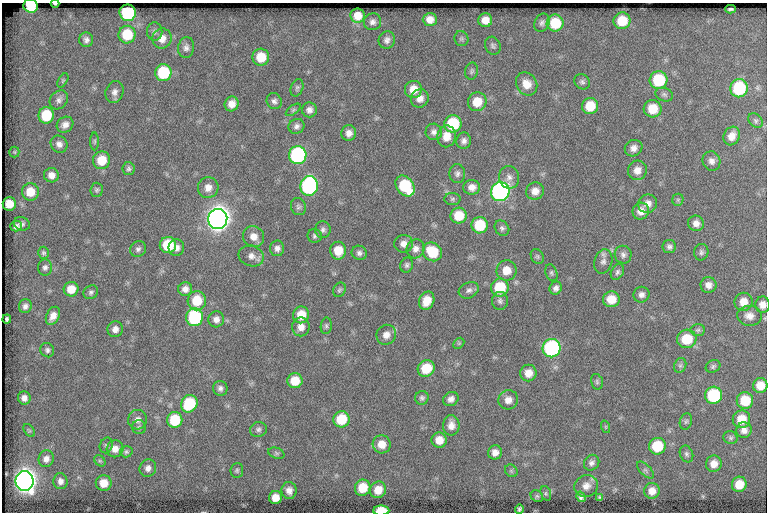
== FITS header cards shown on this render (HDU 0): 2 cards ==
NAXIS1  =                  765
NAXIS2  =                  510

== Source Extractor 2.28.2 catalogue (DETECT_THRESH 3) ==
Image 765 x 510 px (HDU 0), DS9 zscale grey, 1 PNG px = 1 image px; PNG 769 x 514 px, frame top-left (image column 1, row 510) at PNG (2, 3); each listed source drawn as its Kron ellipse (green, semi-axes under 4 px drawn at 4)
Background 58.9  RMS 6.5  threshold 19.4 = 3 sigma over >= 5 px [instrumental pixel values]
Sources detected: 198; all 198 listed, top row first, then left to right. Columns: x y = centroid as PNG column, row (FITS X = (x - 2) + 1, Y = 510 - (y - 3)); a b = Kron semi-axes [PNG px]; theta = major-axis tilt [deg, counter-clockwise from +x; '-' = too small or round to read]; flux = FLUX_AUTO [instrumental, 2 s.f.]
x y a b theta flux
55 4 4 2 - 650
31 6 7 7 - 19000
730 9 5 3 - 830
128 13 8 8 - 48000
358 16 7 7 - 5100
430 19 7 6 - 3400
485 20 7 7 - 3900
622 21 8 8 - 10000
372 22 9 8 - 1900
542 23 9 7 62 1500
555 23 8 8 - 13000
155 32 9 7 90 1500
127 35 9 8 - 15000
162 38 10 9 - 4200
461 39 8 7 - 870
86 40 7 7 - 1600
387 40 9 8 - 2000
493 46 9 7 -65 1200
186 47 10 8 81 1900
261 57 8 8 - 8900
472 71 8 6 79 1000
163 73 8 8 - 25000
63 80 8 4 58 750
659 80 9 9 - 24000
582 82 8 7 - 1200
527 84 12 10 -57 5300
297 88 9 6 71 980
739 88 9 8 - 30000
413 89 8 8 - 5700
114 92 11 9 70 2400
664 94 9 6 -21 1200
420 98 9 8 - 3300
59 100 10 8 49 1900
274 101 8 7 - 1600
477 102 9 9 - 8100
232 104 7 7 - 3700
590 106 8 8 - 10000
653 109 9 8 - 9400
293 110 9 4 36 810
309 110 7 7 - 2100
46 115 8 7 - 15000
755 121 8 6 -46 980
453 124 9 8 - 22000
65 125 9 7 38 2600
296 126 8 7 - 1600
434 132 8 8 - 1900
349 133 8 7 - 2600
446 136 11 9 78 5100
732 136 10 7 61 3600
95 141 9 4 90 700
464 141 8 7 - 1800
59 144 9 8 - 2200
634 148 9 8 - 2500
14 152 5 5 - 510
298 155 9 9 - 74000
101 160 9 8 - 9900
711 161 10 8 -68 2300
128 169 6 6 - 1000
637 170 10 9 - 3400
457 174 9 8 - 1700
51 175 7 7 - 2800
509 177 11 10 - 2500
309 186 10 9 - 88000
405 186 11 8 -53 25000
472 187 8 7 - 2900
208 188 10 10 - 3600
97 190 7 6 - 890
535 191 9 8 - 3400
30 192 9 8 - 7000
500 192 9 9 - 150000
452 199 8 6 1 1000
678 200 6 5 - 830
9 204 7 6 - 6300
648 204 10 9 - 3100
298 207 9 7 -68 1300
641 211 8 8 - 3700
459 216 8 8 - 9600
218 219 10 9 - 520000
696 223 8 7 - 2500
22 224 8 6 -19 1200
480 225 8 8 - 15000
16 226 6 5 - 1500
502 228 8 6 -51 1300
323 230 8 7 - 1500
315 236 7 7 - 1100
254 237 11 10 - 3900
404 244 9 8 - 2800
168 245 8 8 - 18000
669 247 6 6 - 1400
176 248 8 7 - 2500
277 248 8 7 - 1900
138 249 8 7 - 1400
416 249 10 8 65 2400
338 251 9 8 - 7500
432 252 10 9 - 15000
701 252 8 7 - 1200
43 253 6 5 - 830
359 253 7 7 - 1400
623 255 9 8 - 1700
251 256 13 10 -16 3200
537 256 8 6 -59 800
603 261 12 8 72 2200
407 265 7 6 - 1100
45 267 8 7 - 1400
506 270 10 10 - 5600
617 272 8 6 60 1200
551 273 8 5 -70 950
708 285 8 8 - 2500
500 287 9 8 - 18000
556 288 7 6 - 1700
71 289 7 7 - 6400
185 289 7 7 - 2300
339 290 7 6 - 940
469 290 10 7 27 1800
91 292 7 6 - 1200
641 295 8 7 - 2000
611 299 8 8 - 6600
197 301 9 9 - 12000
427 301 9 7 64 6400
500 301 9 8 - 1400
743 302 9 9 - 4800
762 305 8 7 - 3100
25 306 7 6 - 1800
301 315 8 8 - 8000
53 316 9 6 64 3500
749 316 12 10 -6 3200
195 317 9 8 - 43000
7 319 4 3 - 770
216 319 8 7 - 2500
326 326 8 5 82 930
301 327 9 8 - 3300
115 329 8 7 - 2500
698 330 7 6 - 950
386 335 10 9 - 3200
687 339 10 9 - 13000
459 343 6 4 45 640
552 348 9 9 - 72000
47 350 7 6 - 1300
680 365 8 6 68 1100
713 366 7 6 - 950
426 368 9 8 - 12000
528 373 8 8 - 4400
295 381 7 7 - 8500
597 382 8 5 -76 950
760 385 7 7 - 5500
220 388 7 7 - 1600
714 395 8 8 - 32000
24 398 6 6 - 2300
422 398 7 6 - 1100
451 399 8 6 33 2100
508 400 10 9 - 3200
745 401 8 8 - 12000
189 404 9 8 - 24000
341 419 8 8 - 13000
741 419 9 8 - 7900
137 420 10 9 - 2500
175 420 8 7 - 18000
686 421 8 6 72 990
451 425 10 8 90 3400
139 427 7 7 - 1000
606 427 6 4 -72 550
258 429 8 7 - 1400
29 430 7 4 -56 690
744 430 8 7 - 2400
730 438 7 6 - 990
439 440 7 7 - 5100
382 444 9 9 - 5200
106 445 8 6 69 1100
657 446 8 8 - 17000
115 449 8 8 - 3500
126 452 6 5 - 880
495 452 7 7 - 3000
276 453 8 5 -19 950
686 454 8 6 -67 1200
46 459 8 7 - 2400
100 461 6 5 - 840
592 463 8 7 - 1600
714 464 8 7 - 3900
148 468 9 8 - 2200
237 470 7 6 - 950
645 470 10 5 -45 1200
511 471 7 5 -46 800
25 481 10 9 - 400000
60 481 8 7 - 2000
104 483 8 8 - 5900
739 484 8 7 - 7400
586 486 12 11 - 3700
363 488 8 7 - 10000
289 490 8 7 - 2900
378 490 8 8 - 6200
652 491 8 7 - 3900
546 493 8 5 -72 720
537 496 7 5 -43 650
275 497 6 6 - 4800
581 497 5 4 - 1300
600 497 4 3 - 700
519 509 5 3 - 770
381 511 8 5 1 12000
At the frame edge (FLAGS 8, measured only in part): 4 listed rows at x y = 55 4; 31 6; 762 305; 381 511